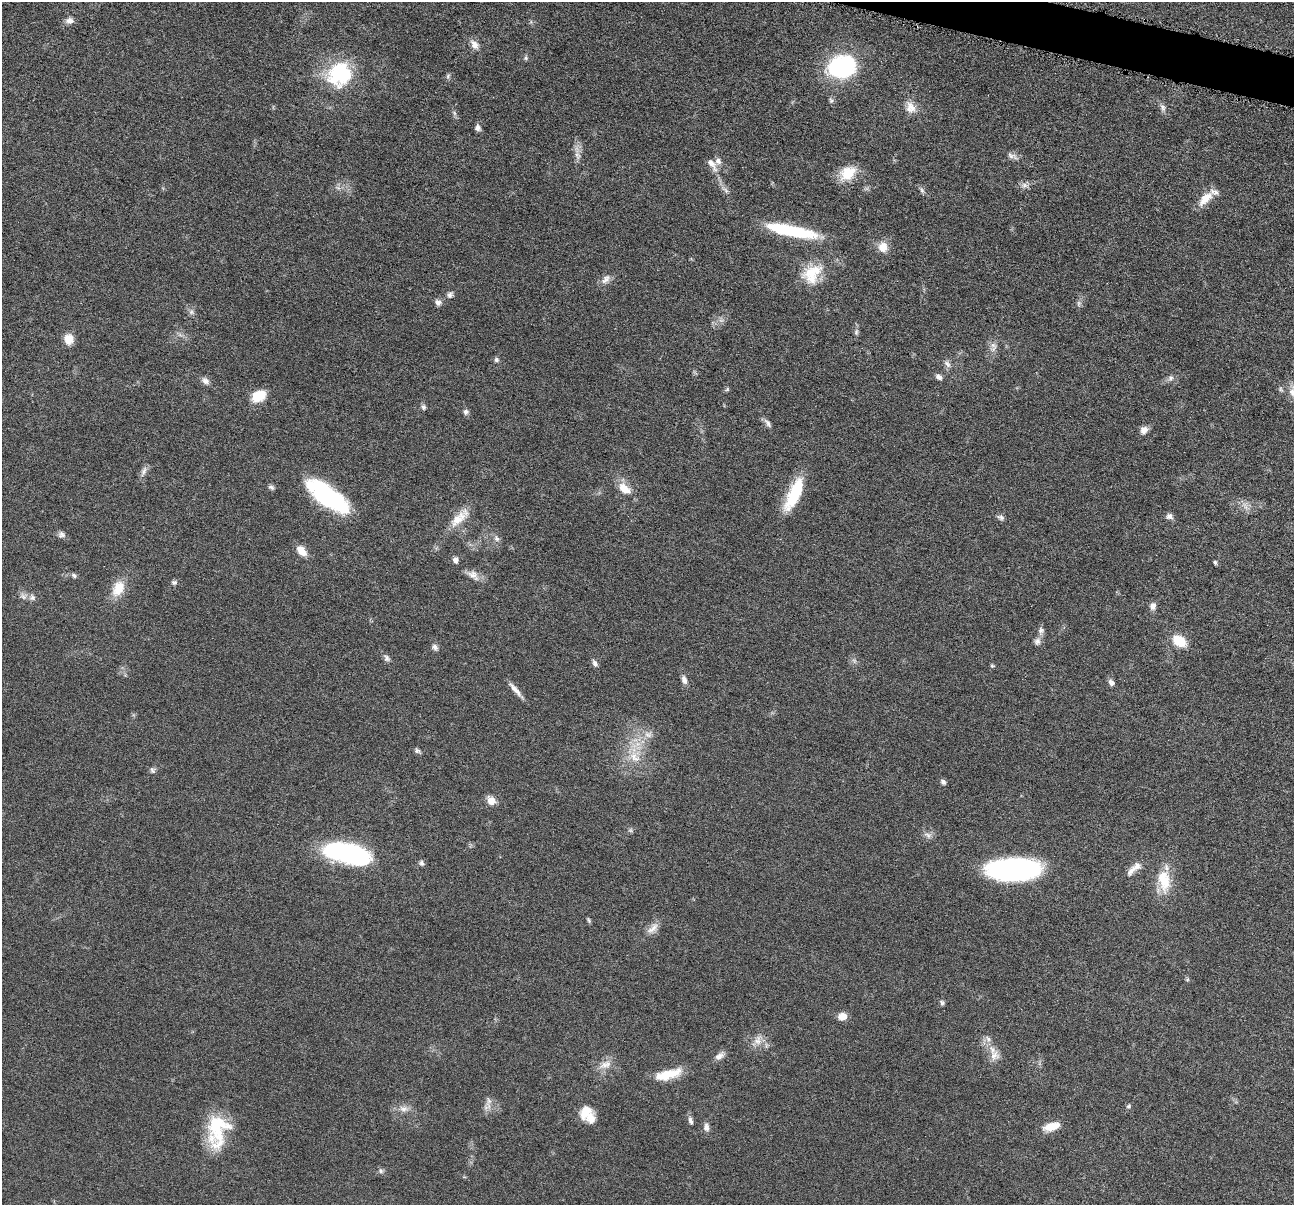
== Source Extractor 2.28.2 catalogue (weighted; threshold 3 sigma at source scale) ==
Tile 10 of 4 x 4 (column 2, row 3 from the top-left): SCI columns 1300-2591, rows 1461-2663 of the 5181 x 5200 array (HDU 1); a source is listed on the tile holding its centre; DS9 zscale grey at full resolution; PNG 1296 x 1207 px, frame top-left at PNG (2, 2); no overlay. Shown black and unused: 1% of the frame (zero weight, under 4 of 8 exposures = <1% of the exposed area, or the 3 px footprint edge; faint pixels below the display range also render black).
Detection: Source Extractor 2.28.2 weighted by HDU 2 'WHT'; one run over the whole footprint, this tile lists its part. Background 0.0363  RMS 0.0033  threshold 0.0133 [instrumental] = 3 sigma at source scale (4.09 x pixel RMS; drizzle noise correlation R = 1.36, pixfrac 0.8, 0.05/0.05 arcsec/px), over >= 5 px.
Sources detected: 106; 2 too faint to see at this stretch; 1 inside a brighter object's white glare — not listed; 5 inside a brighter listed object's ellipse — not listed separately; the other 98 listed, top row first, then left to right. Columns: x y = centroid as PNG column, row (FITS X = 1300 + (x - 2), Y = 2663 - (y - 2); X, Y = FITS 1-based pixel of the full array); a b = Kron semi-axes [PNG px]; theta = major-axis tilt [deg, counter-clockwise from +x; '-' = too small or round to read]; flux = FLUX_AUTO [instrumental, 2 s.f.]
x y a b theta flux
69 21 11 7 4 1.5
474 45 13 9 -58 2.2
526 58 6 5 - 0.54
841 66 29 23 15 33
339 74 30 26 48 22
448 76 6 4 72 0.57
910 107 16 13 -70 3.3
1163 107 11 6 -67 1.2
454 113 7 4 -71 0.6
478 128 8 7 - 1.1
577 155 12 7 -69 1.6
1012 156 16 6 -21 1.4
712 164 21 8 -55 2.6
848 173 22 16 31 6.5
1024 185 7 7 - 1.1
922 190 8 6 -68 0.74
1205 199 24 11 46 4.3
792 231 58 12 -12 19
883 247 13 12 - 3.2
812 274 28 21 48 9.5
606 279 15 9 50 1.9
450 295 10 7 52 1
438 302 9 7 -52 1.1
1079 303 10 4 90 0.75
191 312 6 6 - 0.81
856 332 9 5 77 0.78
68 339 10 9 - 4
993 347 16 8 88 2
496 360 7 6 - 0.66
947 364 12 6 -49 1.2
939 377 9 6 -36 1
1170 378 9 7 36 1
205 381 11 8 -40 1.4
727 389 6 5 - 0.46
259 396 17 12 30 6.1
423 407 7 6 - 0.78
466 412 7 7 - 0.89
767 423 13 6 -58 1.1
1144 430 9 8 - 1.9
144 471 15 6 68 1.4
271 487 8 5 -39 0.74
624 488 19 11 -39 4.3
794 493 37 12 65 15
328 496 52 19 -36 31
1169 516 8 8 - 1.2
1001 517 9 7 -20 0.89
459 518 33 11 44 5.4
62 534 9 8 - 1
496 538 10 7 -57 1.2
301 551 14 8 -47 3.4
455 560 7 7 - 1.3
1215 562 5 4 - 0.51
473 575 18 10 -39 2.6
74 576 7 5 -56 0.63
174 582 8 6 -2 0.74
118 588 21 14 63 5.8
23 596 10 7 -28 1.3
1153 606 9 7 72 1.5
1041 631 12 7 85 1.3
1179 641 11 8 -34 9.2
435 647 9 7 -55 1.1
387 658 11 7 -60 1
595 663 10 6 -68 0.98
992 666 7 3 -8 0.37
684 680 11 7 -74 1.4
1111 682 9 7 -53 1
515 689 23 6 -49 2.2
648 734 11 8 -8 2
417 751 8 6 -19 0.73
634 757 19 11 -49 5
152 770 9 6 -68 0.77
943 782 7 5 -45 0.8
491 800 7 7 - 4.2
928 835 11 7 -35 1.3
351 853 37 16 -20 50
422 863 7 6 - 0.73
1136 867 19 10 41 2.7
1013 870 49 20 1 55
1164 880 31 15 -82 9
589 920 7 4 -71 0.46
653 928 20 8 42 2.5
942 1003 6 5 - 0.62
842 1016 9 8 - 3
988 1039 9 6 -73 1.3
758 1040 15 10 80 2.6
994 1055 15 13 57 3
719 1056 14 8 37 1.6
605 1065 20 10 23 3.1
668 1074 32 10 15 7.2
488 1106 14 8 41 2.1
1128 1106 6 5 - 0.49
404 1109 15 7 -6 2.1
586 1112 18 13 70 4.9
690 1120 10 6 -74 1
706 1127 11 7 -82 1.4
1051 1127 18 9 16 4.5
217 1131 43 24 82 17
381 1171 8 5 -61 0.71